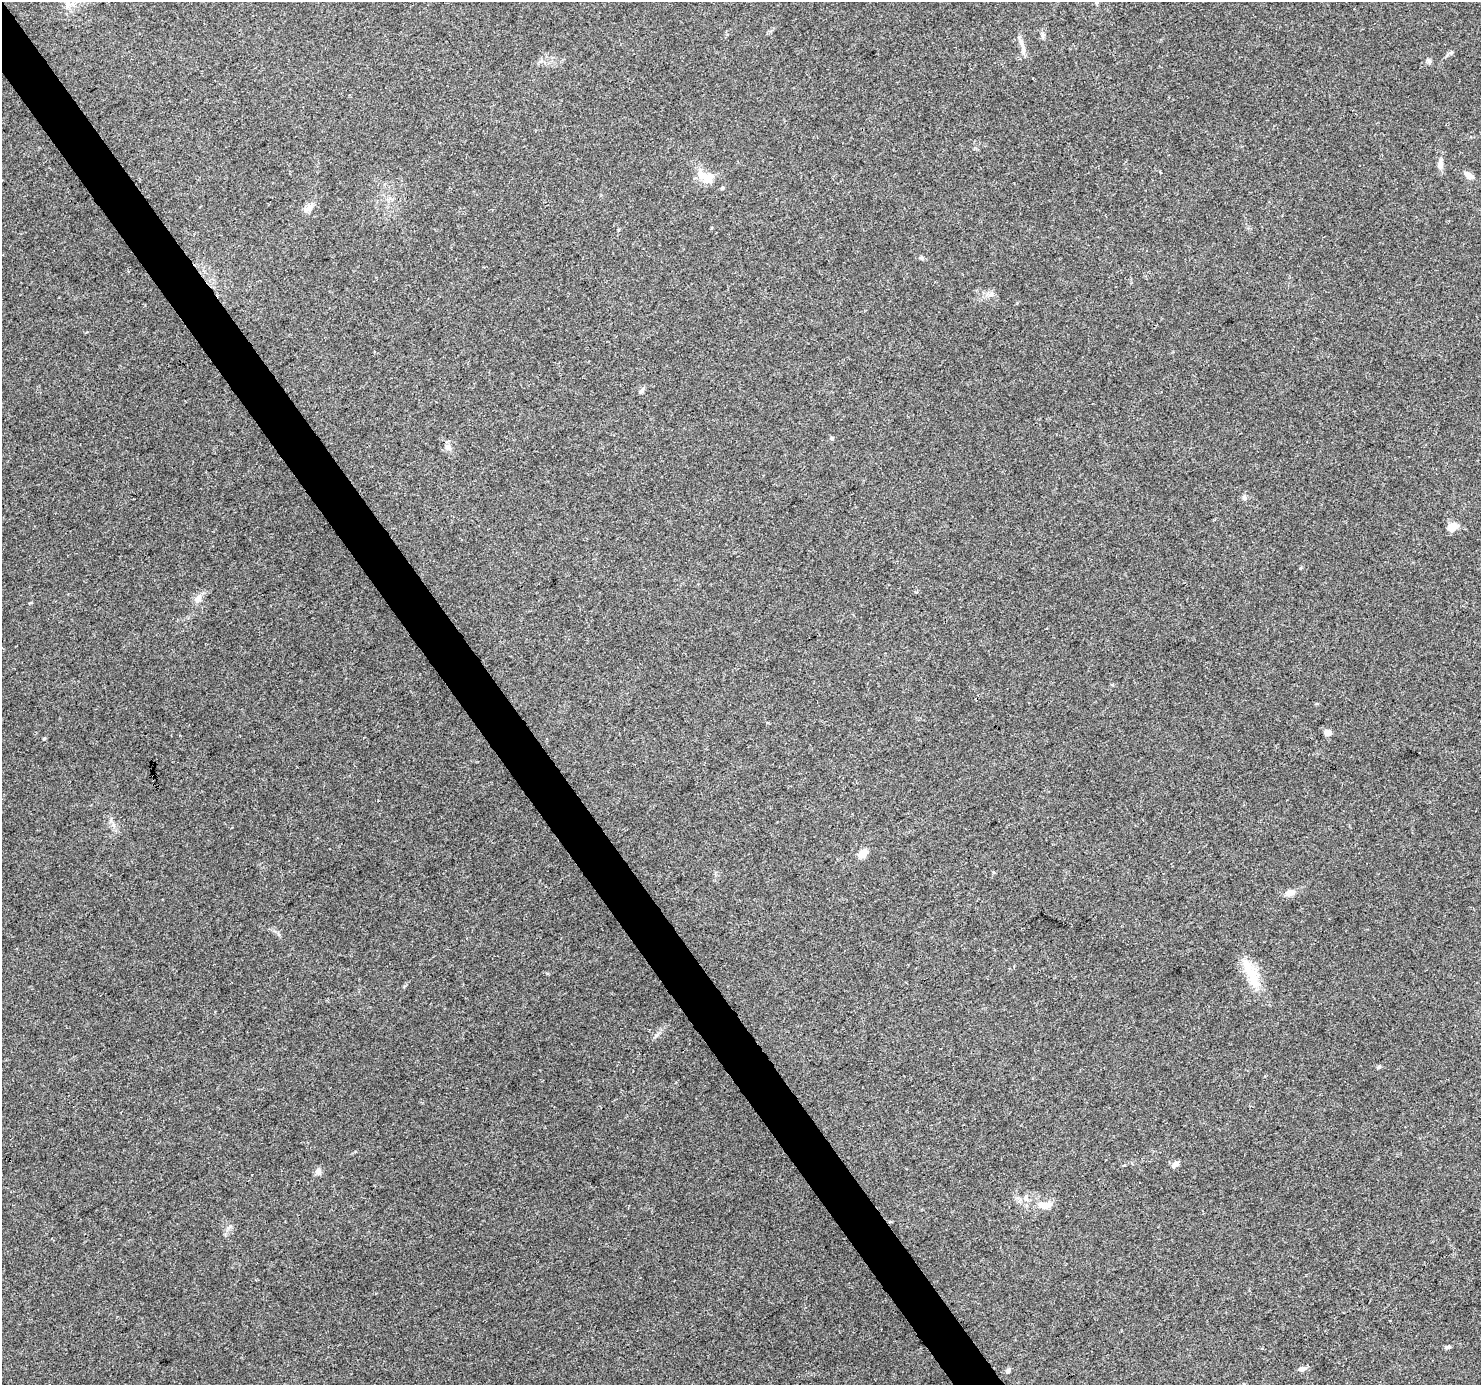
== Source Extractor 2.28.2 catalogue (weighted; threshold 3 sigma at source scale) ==
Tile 11 of 4 x 4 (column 3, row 3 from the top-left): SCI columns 2964-4442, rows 1569-2951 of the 5921 x 5841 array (HDU 1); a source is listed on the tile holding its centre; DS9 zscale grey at full resolution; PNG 1483 x 1387 px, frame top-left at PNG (2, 2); no overlay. Shown black and unused: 3% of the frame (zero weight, under 3 of 4 exposures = <1% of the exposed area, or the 3 px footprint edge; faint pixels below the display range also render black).
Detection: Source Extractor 2.28.2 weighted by HDU 2 'WHT'; one run over the whole footprint, this tile lists its part. Background 0.0778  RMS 0.0047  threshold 0.0213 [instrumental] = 3 sigma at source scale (4.5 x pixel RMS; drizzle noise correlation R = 1.50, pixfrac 1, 0.0396/0.0396 arcsec/px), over >= 5 px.
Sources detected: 31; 1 inside a brighter object's white glare — not listed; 1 inside a brighter listed object's ellipse — not listed separately; the other 29 listed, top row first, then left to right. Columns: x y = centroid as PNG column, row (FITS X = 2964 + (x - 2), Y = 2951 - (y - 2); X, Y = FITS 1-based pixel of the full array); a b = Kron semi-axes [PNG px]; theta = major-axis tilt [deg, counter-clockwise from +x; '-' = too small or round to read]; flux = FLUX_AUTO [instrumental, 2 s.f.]
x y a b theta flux
67 5 7 4 -72 1.3
1043 36 9 4 82 1.1
1021 43 14 6 -72 2.6
1451 52 6 5 - 0.9
1429 60 10 4 -40 0.91
1440 165 13 8 88 2.4
702 175 12 10 -30 4.7
1469 175 13 7 -35 2.9
722 188 5 4 - 0.73
308 209 15 7 25 2.6
991 294 9 6 28 1.7
641 391 9 4 36 0.93
831 438 6 5 - 0.7
448 448 12 6 -46 1.9
1244 498 8 5 -88 1.1
1453 526 5 5 - 16
917 592 4 4 - 0.58
198 599 13 8 50 2.8
1328 733 6 6 - 3.2
863 853 10 8 41 4.8
1290 893 13 8 13 3.5
1250 972 53 12 -66 13
1379 1067 6 5 - 0.65
1175 1164 10 6 30 2
318 1171 9 7 -75 1.9
1042 1204 13 8 -1 4.1
1448 1347 8 5 10 0.81
1302 1369 10 6 8 1.8
1007 1371 7 4 71 0.81
Unlisted compact peaks at least as high as the median listed source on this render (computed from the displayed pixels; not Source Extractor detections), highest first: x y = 656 1035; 44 739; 230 1226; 1300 568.